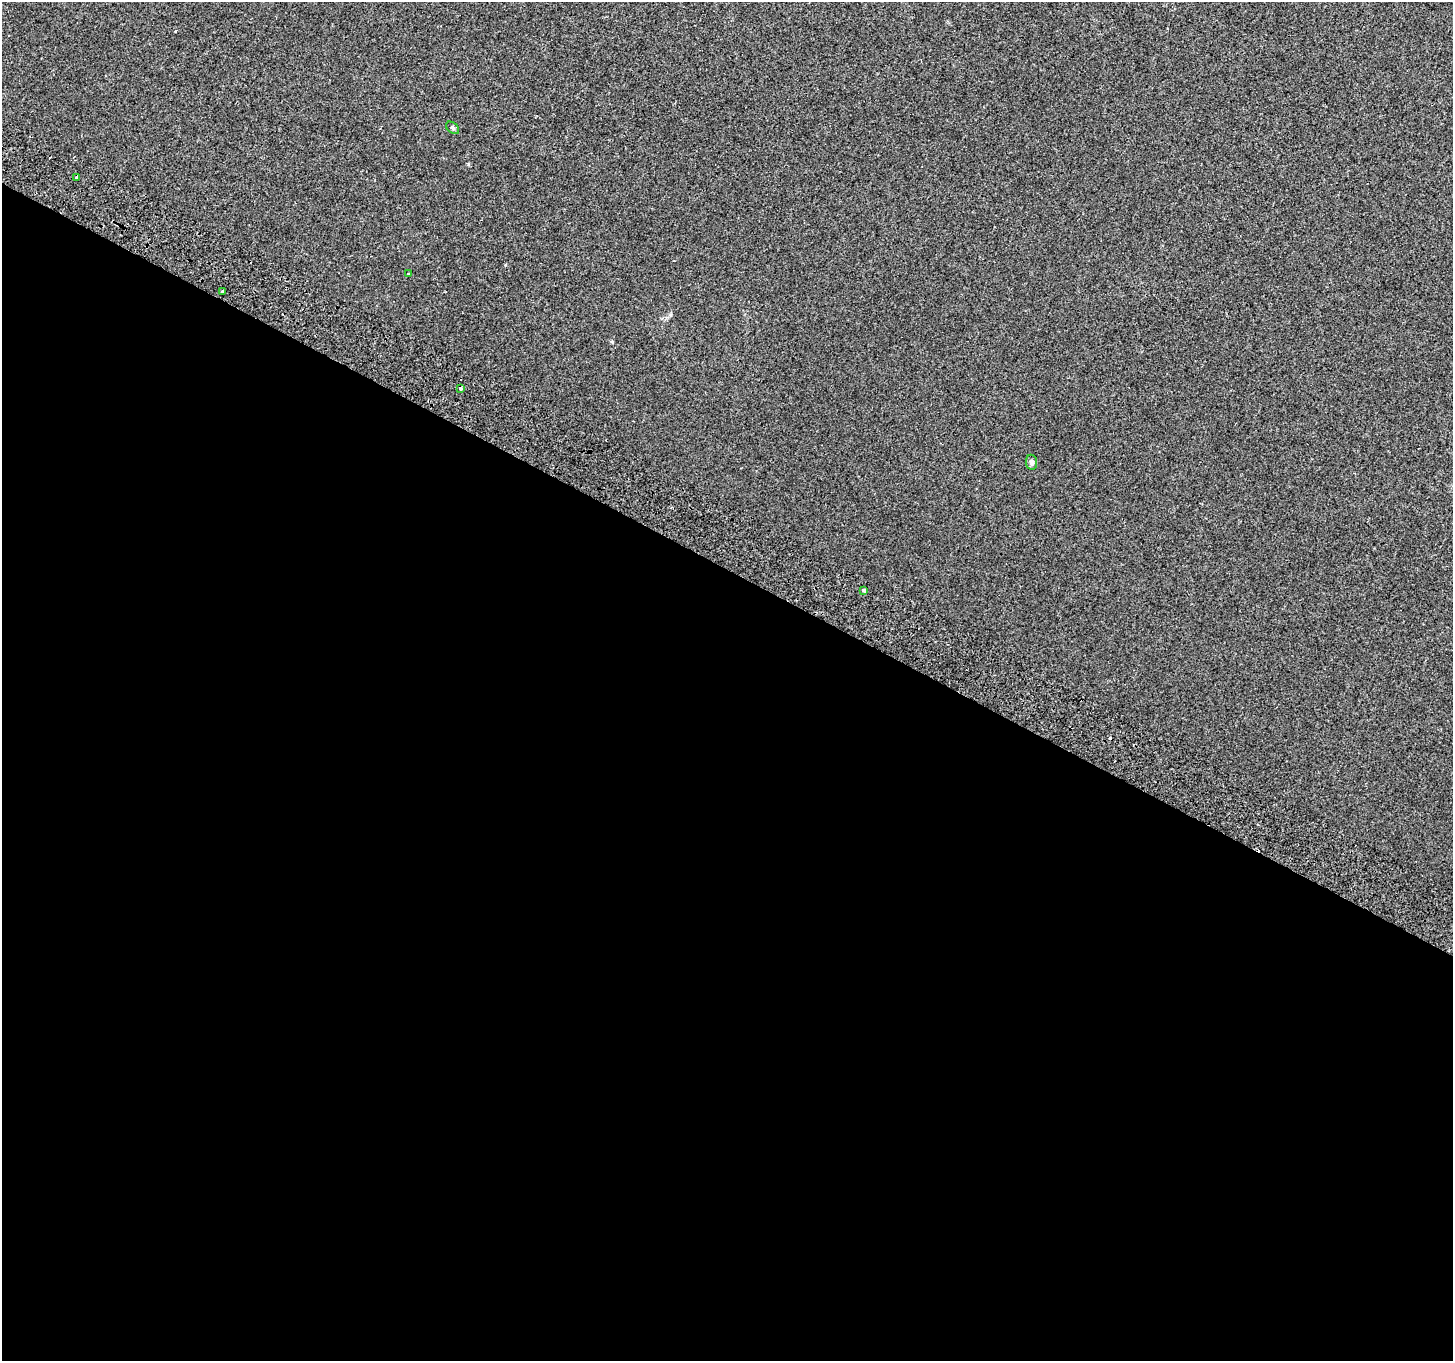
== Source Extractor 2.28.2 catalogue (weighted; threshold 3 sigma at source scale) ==
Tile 14 of 4 x 4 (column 2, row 4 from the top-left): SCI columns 1485-2935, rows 249-1607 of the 5874 x 5999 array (HDU 1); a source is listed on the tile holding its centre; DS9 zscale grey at full resolution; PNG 1455 x 1363 px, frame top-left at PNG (2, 2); each listed source drawn as its Kron ellipse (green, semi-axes under 4 px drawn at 4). Shown black and unused: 58% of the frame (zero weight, under 2 of 3 exposures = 3% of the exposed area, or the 3 px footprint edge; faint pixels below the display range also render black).
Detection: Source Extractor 2.28.2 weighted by HDU 2 'WHT'; one run over the whole footprint, this tile lists its part. Background 7.47e-04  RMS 0.0039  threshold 0.0175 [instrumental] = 3 sigma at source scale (4.5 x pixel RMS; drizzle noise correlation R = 1.50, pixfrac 1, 0.0396/0.0396 arcsec/px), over >= 5 px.
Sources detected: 8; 1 cosmic-ray / hot-pixel residue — neither listed nor drawn; the other 7 listed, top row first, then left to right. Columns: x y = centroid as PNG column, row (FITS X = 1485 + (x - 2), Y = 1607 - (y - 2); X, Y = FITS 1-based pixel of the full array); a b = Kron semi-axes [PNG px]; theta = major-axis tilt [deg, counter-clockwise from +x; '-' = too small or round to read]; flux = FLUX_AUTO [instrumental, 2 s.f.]
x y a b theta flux
452 128 7 5 -40 0.7
77 178 3 3 - 13
409 274 3 3 - 1.6
223 291 3 3 - 1.4
461 388 3 3 - 1.9
1031 462 8 5 -83 1.1
864 590 3 3 - 1.9